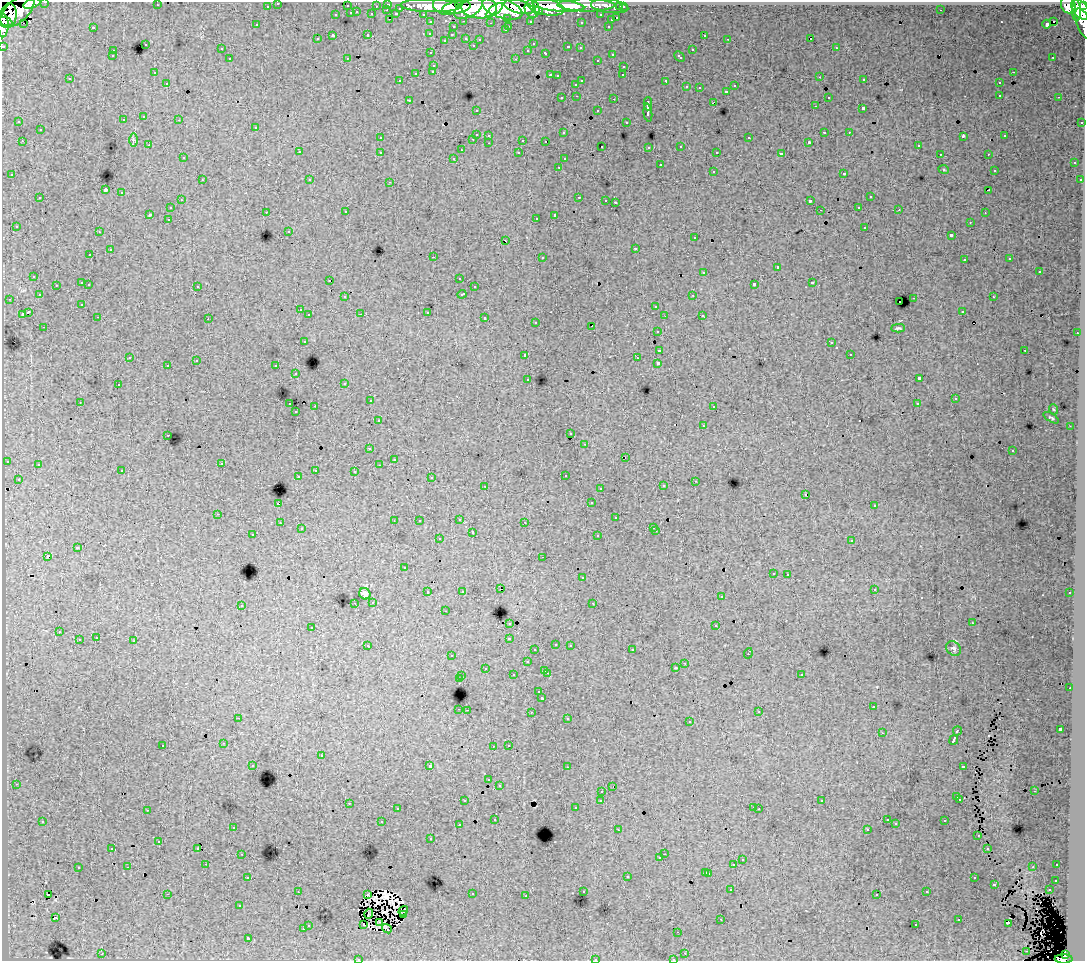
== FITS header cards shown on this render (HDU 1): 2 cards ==
NAXIS1  =                 1083
NAXIS2  =                  959

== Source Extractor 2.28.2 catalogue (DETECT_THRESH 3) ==
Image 1083 x 959 px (HDU 1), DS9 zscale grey, 1 PNG px = 1 image px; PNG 1087 x 963 px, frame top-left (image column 1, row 959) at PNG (2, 2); each listed source drawn as its Kron ellipse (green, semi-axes under 4 px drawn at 4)
Background 96.5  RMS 0.85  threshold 2.56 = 3 sigma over >= 5 px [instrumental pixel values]
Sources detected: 490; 6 with non-positive FLUX_AUTO (blend fragments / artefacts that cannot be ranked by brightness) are neither listed nor drawn; the other 484 listed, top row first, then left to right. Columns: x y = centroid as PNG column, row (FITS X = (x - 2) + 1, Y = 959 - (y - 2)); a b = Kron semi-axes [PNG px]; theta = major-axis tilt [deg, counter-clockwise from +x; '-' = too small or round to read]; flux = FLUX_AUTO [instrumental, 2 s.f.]
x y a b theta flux
45 2 3 2 - 2800
32 3 9 4 19 35000
278 3 3 3 - 1600
388 4 3 3 - 3800
157 5 3 2 - 74
586 5 28 6 -1 65000
1068 5 8 7 - 69000
267 6 3 3 - 1300
347 6 3 3 - 710
376 6 3 2 - 740
431 6 29 6 -2 170000
445 6 12 9 -21 140000
558 6 26 6 -5 170000
610 6 19 6 -7 26000
1084 6 4 3 - 36000
457 7 14 6 10 180000
519 7 15 6 -14 200000
546 7 19 8 -12 210000
620 7 3 3 - 980
623 7 3 3 - 1400
400 8 3 3 - 770
468 8 15 8 28 160000
479 8 18 10 -1 330000
502 8 21 9 -18 430000
532 9 9 7 -80 140000
1080 9 11 7 -50 250000
387 10 3 2 - 270
494 10 10 4 38 87000
941 10 3 2 - 63
17 11 21 11 43 200000
538 11 4 3 - 54000
1076 11 10 4 -89 120000
357 12 3 2 - 210
351 13 3 3 - 490
372 14 3 3 - 740
396 14 3 3 - 610
423 14 3 2 - 1600
336 15 3 3 - 400
601 15 3 3 - 1200
8 16 12 8 81 160000
508 18 3 3 - 800
617 18 3 3 - 500
389 19 3 2 - 170
611 20 3 3 - 280
464 21 3 2 - 140
530 21 3 3 - 780
1054 21 3 3 - 1900
6 22 7 4 -23 75000
431 22 3 3 - 1600
581 22 3 3 - 150
23 23 2 2 - 62
491 23 3 2 - 59
1046 24 4 3 - 620
1084 24 16 6 -69 47000
256 25 3 3 - 110
3 26 11 5 88 56000
509 26 3 2 - 230
608 26 3 2 - 230
93 27 3 2 - 490
453 27 3 3 - 340
505 30 3 2 - 140
368 34 3 3 - 370
430 34 3 3 - 140
452 35 3 3 - 140
704 35 3 2 - 160
333 36 3 3 - 1000
466 38 3 3 - 270
811 38 3 3 - 18000
317 39 3 3 - 120
480 39 3 3 - 96
728 39 2 2 - 26
445 40 3 2 - 64
145 44 3 3 - 280
533 44 2 2 - 49
473 45 3 3 - 140
3 46 3 3 - 3900
568 47 3 3 - 410
580 48 3 2 - 92
836 48 3 2 - 230
221 49 3 3 - 180
528 50 3 3 - 160
692 50 3 3 - 260
113 51 3 2 - 170
431 53 3 2 - 140
546 53 4 3 - 310
612 54 3 3 - 300
112 56 3 3 - 180
679 57 6 3 -43 330
1053 57 3 2 - 87
347 58 2 2 - 39
230 59 3 3 - 150
516 59 3 2 - 390
597 60 3 3 - 210
434 65 3 3 - 170
624 66 3 3 - 240
433 71 3 3 - 130
1013 72 3 2 - 190
154 73 3 2 - 110
416 73 3 3 - 390
550 75 3 3 - 460
623 75 3 2 - 62
557 76 3 2 - 59
820 77 3 2 - 73
70 79 3 3 - 210
864 80 3 3 - 200
400 81 3 3 - 150
582 81 3 3 - 450
666 81 3 3 - 580
167 83 3 2 - 130
999 83 3 3 - 250
576 84 3 3 - 120
734 86 3 3 - 140
686 87 3 3 - 220
699 88 3 2 - 46
726 91 3 3 - 180
1000 95 3 2 - 330
577 96 3 2 - 170
828 97 3 3 - 120
1059 97 3 2 - 150
562 98 3 3 - 160
614 99 3 2 - 350
409 100 3 2 - 150
714 102 4 3 - 510
648 104 6 3 -90 1400
815 106 3 2 - 110
863 108 3 3 - 1100
476 110 3 2 - 180
598 111 3 3 - 260
648 113 9 3 -83 1700
144 117 3 3 - 220
123 120 3 3 - 250
179 120 3 2 - 64
19 122 3 3 - 140
626 122 3 2 - 110
1082 122 3 2 - 470
256 127 3 3 - 210
40 130 3 3 - 320
824 132 3 3 - 670
849 132 3 2 - 120
563 133 3 3 - 150
476 134 3 3 - 720
489 135 3 3 - 210
963 136 4 3 - 510
1005 136 3 2 - 90
380 138 3 2 - 90
749 138 3 3 - 350
473 139 3 2 - 190
133 140 7 4 90 100
523 140 3 3 - 520
22 141 3 2 - 190
546 141 2 2 - 62
809 142 3 3 - 86
489 143 3 2 - 260
149 145 3 2 - 110
918 145 3 2 - 120
602 146 3 2 - 130
681 146 3 3 - 190
649 147 3 3 - 220
461 150 2 2 - 51
299 152 3 3 - 210
380 152 3 3 - 250
717 152 3 2 - 100
519 153 3 3 - 130
781 154 4 3 - 1700
940 154 2 2 - 64
988 154 3 2 - 160
183 158 3 2 - 86
454 158 3 3 - 140
564 159 3 3 - 110
1074 163 3 3 - 230
660 165 3 3 - 260
559 167 3 2 - 240
944 170 5 3 - 46
994 170 2 2 - 56
713 171 3 3 - 320
844 173 3 3 - 300
12 175 3 3 - 190
202 180 3 2 - 110
310 180 3 2 - 63
1080 180 3 3 - 170
390 182 3 2 - 210
105 190 4 3 - 5800
988 190 3 2 - 65
122 193 3 3 - 290
579 197 3 2 - 320
870 197 3 3 - 410
40 198 3 3 - 310
181 200 3 2 - 140
606 200 3 2 - 120
810 201 4 3 - 840
615 202 3 2 - 460
859 207 3 2 - 190
170 208 3 3 - 200
820 210 2 2 - 34
899 210 3 2 - 87
266 212 3 2 - 150
346 212 3 2 - 190
985 213 2 2 - 43
150 214 3 3 - 880
555 215 4 3 - 1200
536 218 3 2 - 140
168 219 3 2 - 240
970 222 3 2 - 130
16 226 3 3 - 190
865 227 3 3 - 310
289 231 3 3 - 97
99 232 3 2 - 150
951 235 4 3 - 1100
695 238 3 3 - 200
506 241 3 2 - 220
636 248 3 3 - 200
110 250 3 3 - 450
90 255 3 3 - 120
433 257 3 2 - 720
542 257 3 3 - 240
1010 259 2 2 - 42
964 260 3 3 - 270
777 267 3 3 - 580
704 272 3 3 - 330
1039 272 3 3 - 400
34 276 3 3 - 140
459 278 3 2 - 73
329 280 3 2 - 0.55
82 283 3 3 - 680
812 283 3 3 - 600
89 284 3 2 - 160
754 284 4 3 - 1000
56 285 3 2 - 160
197 286 3 3 - 180
474 287 3 2 - 62
462 294 4 3 - 400
39 295 3 3 - 170
693 295 3 2 - 210
345 297 3 3 - 150
993 297 3 2 - 200
914 298 3 2 - 370
10 299 3 2 - 85
899 302 2 2 - 55
82 304 3 3 - 92
656 306 3 3 - 250
300 310 3 3 - 240
962 311 3 2 - 98
28 312 4 3 - 940
427 312 3 3 - 480
22 314 3 3 - 540
361 314 2 2 - 33
309 315 3 3 - 160
702 315 3 2 - 160
665 316 3 2 - 45
98 317 3 2 - 100
485 318 3 3 - 290
208 319 2 2 - 39
536 322 3 3 - 150
592 326 2 2 - 58
44 327 3 2 - 110
898 328 7 3 1 95
657 331 3 3 - 160
1077 333 3 2 - 190
304 341 3 3 - 280
831 343 3 3 - 94
659 350 3 3 - 640
1025 350 3 2 - 250
850 354 3 2 - 99
525 355 3 3 - 360
130 357 3 2 - 110
637 358 3 2 - 110
196 361 2 2 - 35
658 363 3 3 - 1800
168 365 3 3 - 230
276 366 3 3 - 210
296 374 3 2 - 230
919 378 4 3 - 1900
528 379 3 3 - 190
345 383 3 3 - 190
118 385 3 2 - 150
955 399 3 3 - 90
370 401 3 2 - 160
80 402 3 2 - 71
290 404 3 2 - 260
917 404 3 3 - 130
315 406 2 2 - 520
714 406 3 3 - 170
1053 409 5 3 - 60
296 412 3 2 - 150
1051 418 8 3 -31 88
378 421 3 3 - 220
704 426 3 2 - 40
1070 426 3 2 - 44
571 433 3 2 - 71
168 435 3 2 - 220
585 444 3 2 - 92
370 449 3 2 - 130
1013 451 3 3 - 150
625 457 2 2 - 18
394 459 2 2 - 58
7 461 3 3 - 230
222 463 3 2 - 68
38 464 3 3 - 160
379 465 3 2 - 110
316 470 3 2 - 180
122 471 3 2 - 94
354 472 3 2 - 71
565 475 3 3 - 180
298 477 3 2 - 160
431 478 3 3 - 130
18 479 3 2 - 81
695 481 2 2 - 36
485 486 3 2 - 220
663 486 3 3 - 270
600 488 3 2 - 82
805 494 3 2 - 46
591 503 3 2 - 86
278 504 3 3 - 740
874 506 3 3 - 84
218 514 3 2 - 310
616 518 3 3 - 200
459 519 3 3 - 150
394 521 2 2 - 34
419 521 3 2 - 110
525 522 3 2 - 110
280 523 3 3 - 100
654 527 3 3 - 160
301 529 3 2 - 78
656 531 3 2 - 150
472 532 3 3 - 370
253 535 3 2 - 100
598 536 3 3 - 280
439 539 3 3 - 150
852 541 3 3 - 310
77 548 4 3 - 760
47 556 3 3 - 940
543 557 3 2 - 130
404 568 3 3 - 190
773 573 3 3 - 190
788 574 3 2 - 140
582 578 3 3 - 290
501 589 2 2 - 25
874 589 3 3 - 240
462 591 3 3 - 64
428 592 3 3 - 250
1070 593 3 3 - 130
365 594 6 5 - 200
721 597 3 3 - 280
373 602 3 3 - 130
355 603 3 2 - 96
593 603 3 2 - 67
241 605 3 3 - 160
445 611 3 2 - 110
510 623 3 3 - 220
972 623 3 2 - 59
716 626 3 3 - 330
312 627 3 3 - 240
59 632 3 2 - 150
96 638 3 2 - 160
509 638 3 3 - 340
79 640 3 3 - 370
134 641 3 3 - 520
556 644 3 2 - 180
368 645 3 3 - 100
570 645 3 3 - 200
953 648 8 6 -43 150
535 650 3 3 - 99
632 650 3 2 - 210
748 653 5 3 - 400
452 656 3 2 - 150
527 662 3 3 - 320
685 663 3 2 - 170
485 668 3 2 - 170
675 668 3 3 - 140
545 670 3 2 - 280
547 673 3 2 - 350
801 674 3 3 - 320
513 675 3 3 - 150
462 676 3 2 - 190
459 679 3 3 - 810
1070 688 3 2 - 200
539 692 3 3 - 150
542 698 3 3 - 1500
873 707 3 2 - 120
459 709 3 2 - 280
467 710 3 2 - 320
531 712 3 2 - 220
759 712 4 3 - 47
238 718 2 2 - 40
568 719 3 3 - 120
689 722 3 3 - 250
1060 729 3 3 - 1400
957 731 5 3 - 540
882 733 3 2 - 60
954 740 5 3 - 2000
224 743 3 2 - 170
163 745 3 2 - 120
509 745 2 2 - 49
493 746 3 2 - 49
321 756 3 3 - 450
253 765 3 3 - 270
430 766 3 3 - 2500
963 766 4 3 - 650
567 767 3 2 - 100
489 780 3 3 - 130
16 784 3 2 - 130
499 785 3 3 - 150
613 787 3 2 - 63
602 791 3 2 - 160
1034 791 3 2 - 84
957 797 3 3 - 240
960 799 3 2 - 170
601 800 3 3 - 190
465 801 3 3 - 170
822 801 3 2 - 58
349 803 3 2 - 230
754 807 3 2 - 150
576 808 3 3 - 93
397 809 3 3 - 110
759 809 3 2 - 57
147 810 3 2 - 350
495 819 3 2 - 94
887 820 3 3 - 170
43 821 3 3 - 180
945 821 3 3 - 150
382 822 3 3 - 660
896 824 3 3 - 110
459 825 3 2 - 130
233 827 3 2 - 170
867 829 3 3 - 68
618 830 3 2 - 59
978 835 3 2 - 98
431 839 3 2 - 140
159 842 3 3 - 140
198 848 2 2 - 52
987 848 3 2 - 55
112 849 3 3 - 110
242 854 3 2 - 200
664 854 2 2 - 90
660 858 3 3 - 130
742 860 3 3 - 210
206 864 2 2 - 98
734 864 3 3 - 780
1057 865 3 2 - 170
128 867 3 2 - 210
1033 867 2 2 - 40
78 868 3 3 - 440
706 872 3 3 - 370
709 873 3 3 - 220
627 876 3 3 - 330
248 877 3 2 - 220
974 878 3 3 - 230
1056 880 3 3 - 220
995 884 3 3 - 530
731 890 3 2 - 130
1049 890 3 2 - 130
298 891 3 2 - 55
583 891 3 2 - 100
927 892 3 2 - 110
167 894 3 2 - 690
472 894 3 2 - 340
48 895 3 2 - 280
368 895 3 2 - 73
877 895 3 3 - 160
526 896 3 2 - 89
239 906 3 3 - 81
403 911 5 3 - 99
369 914 5 2 - 25
403 915 3 2 - 65
55 918 3 2 - 13
721 919 3 3 - 33
959 919 3 2 - 240
379 922 3 2 - 70
1008 923 3 2 - 28
308 925 3 3 - 190
364 925 3 2 - 130
916 925 3 2 - 170
303 929 3 3 - 290
387 929 5 2 - 84
678 932 2 2 - 34
248 938 3 3 - 1500
1027 951 2 2 - 32
685 953 3 2 - 160
102 954 3 2 - 240
1065 955 4 3 - 31000
358 959 3 2 - 95
595 959 3 2 - 270
673 959 3 2 - 93
1064 959 9 4 1 54000
At the frame edge (FLAGS 8, measured only in part): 11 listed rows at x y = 45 2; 32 3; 278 3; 1084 6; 1084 24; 3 26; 3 46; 358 959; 595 959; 673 959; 1064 959
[6 non-positive-flux detections neither listed nor drawn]